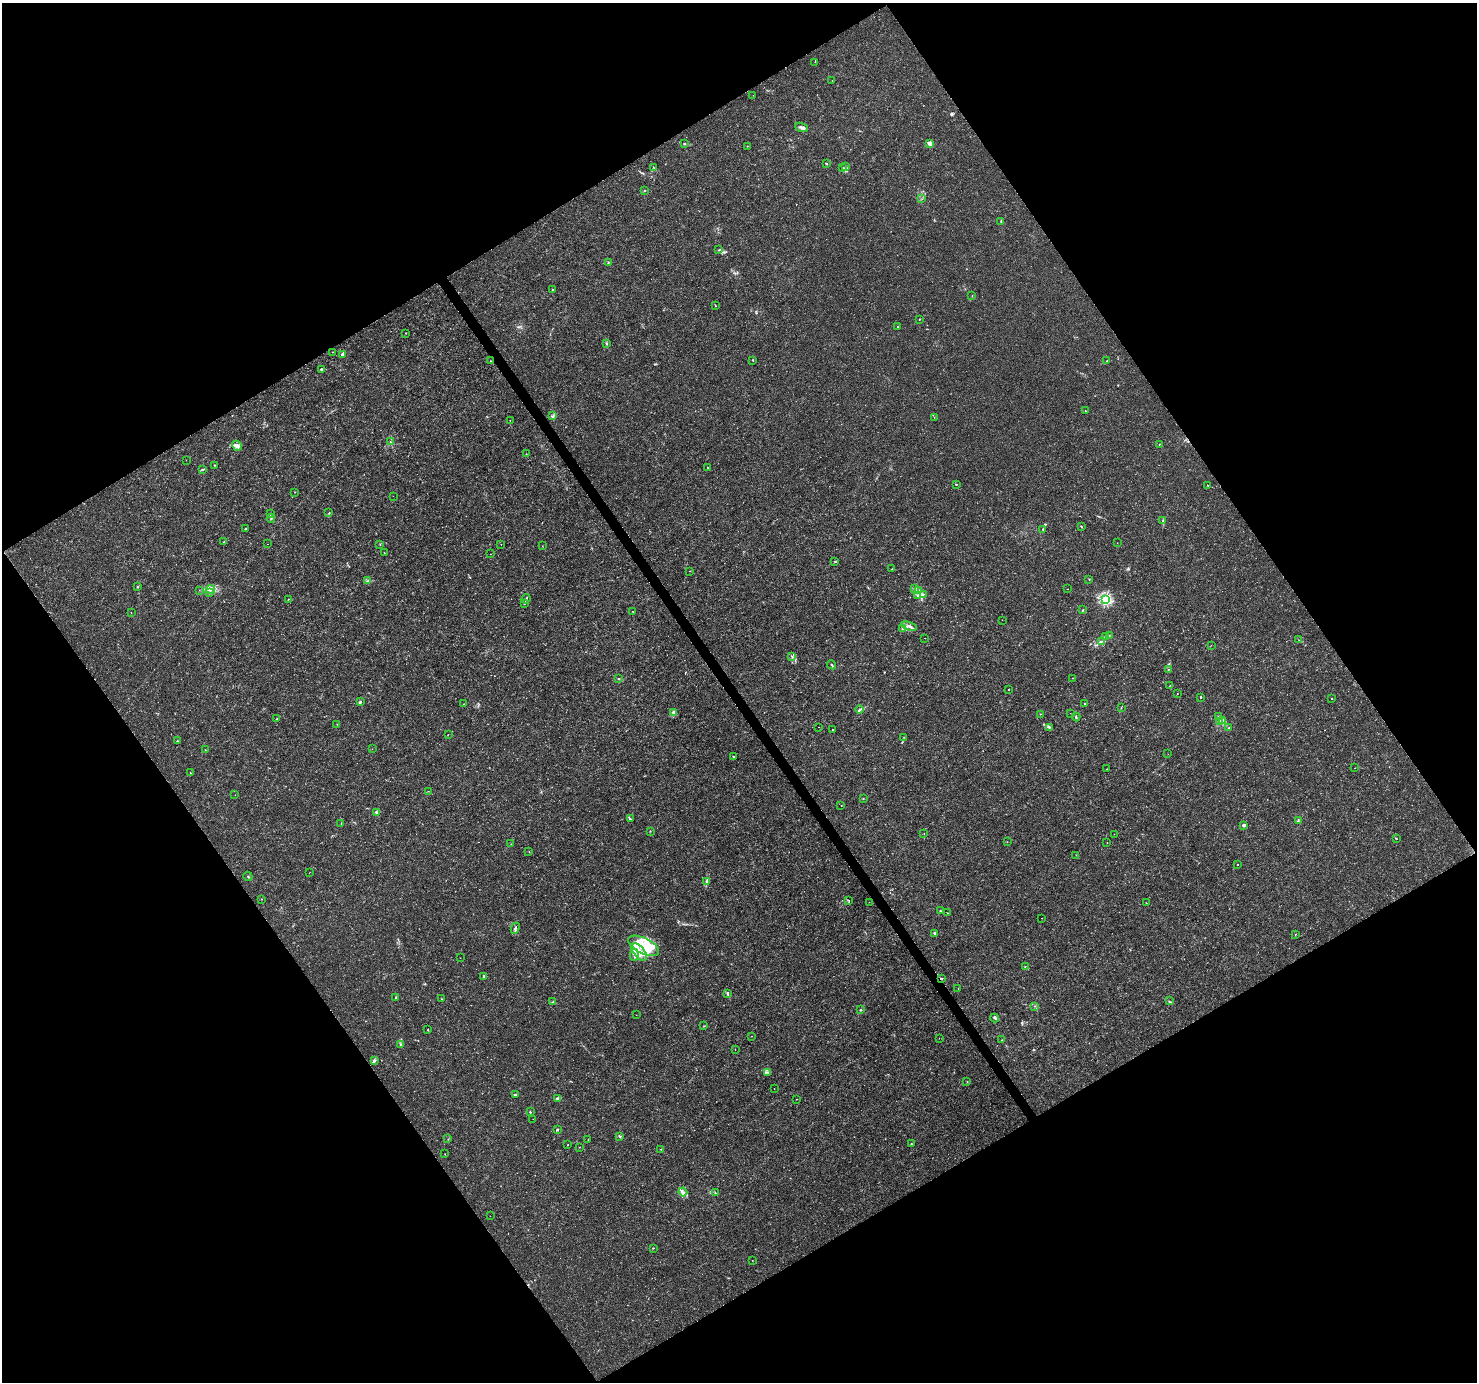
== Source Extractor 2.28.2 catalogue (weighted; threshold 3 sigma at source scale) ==
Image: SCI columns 5-5904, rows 183-5699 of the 5904 x 5819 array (HDU 1 of 3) = the unmasked area's bounding box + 8 px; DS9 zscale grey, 4 x 4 block average (1 PNG px = mean of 4 x 4 image px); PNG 1479 x 1384 px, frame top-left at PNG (2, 3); each listed source drawn as its Kron ellipse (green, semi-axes under 4 px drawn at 4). Shown black and unused: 49% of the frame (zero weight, under 3 of 4 exposures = <1% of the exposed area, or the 3 px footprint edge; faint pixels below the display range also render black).
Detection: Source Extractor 2.28.2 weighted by HDU 2 'WHT'. Background 0.00288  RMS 0.0011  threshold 0.00492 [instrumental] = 3 sigma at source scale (4.5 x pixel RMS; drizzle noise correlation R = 1.50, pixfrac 1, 0.0396/0.0396 arcsec/px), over >= 5 px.
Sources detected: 229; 3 too faint to see at this stretch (4 x 4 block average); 1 cosmic-ray / hot-pixel residue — neither listed nor drawn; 3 coinciding with a brighter row at this scale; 15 inside a brighter listed object's ellipse — not listed separately; the other 207 listed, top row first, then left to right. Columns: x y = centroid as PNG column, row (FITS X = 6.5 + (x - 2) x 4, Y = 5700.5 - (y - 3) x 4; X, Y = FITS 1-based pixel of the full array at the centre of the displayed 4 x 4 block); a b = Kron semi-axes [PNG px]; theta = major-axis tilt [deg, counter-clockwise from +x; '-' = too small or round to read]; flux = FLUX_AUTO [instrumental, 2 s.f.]
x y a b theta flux
815 62 2 2 - 0.27
832 80 2 2 - 0.47
753 95 2 2 - 0.11
801 127 6 3 -19 1.6
684 144 2 2 - 0.57
930 144 4 3 - 2.4
747 146 2 2 - 0.28
826 163 3 2 - 0.49
653 167 2 2 - 0.2
845 167 2 2 - 0.55
843 168 2 2 - 0.34
645 190 2 2 - 0.47
922 199 2 2 - 0.17
1001 222 4 2 - 0.34
718 250 2 2 - 0.21
608 262 2 2 - 0.23
552 289 2 2 - 0.38
972 296 2 2 - 0.18
715 306 2 2 - 0.3
919 319 2 2 - 0.26
898 326 2 2 - 1
405 333 2 2 - 0.25
606 343 2 2 - 0.65
333 352 2 2 - 0.17
342 354 3 2 - 1.8
490 361 2 2 - 0.26
753 361 2 2 - 0.19
1107 361 2 2 - 0.8
321 369 3 2 - 0.71
1085 411 2 2 - 0.18
553 415 3 2 - 0.65
934 417 2 2 - 0.13
510 420 2 2 - 0.18
390 442 2 2 - 0.16
1159 444 2 2 - 0.39
237 446 5 5 - 2.6
526 454 2 2 - 0.16
186 460 2 2 - 0.22
214 465 2 2 - 0.44
708 468 2 2 - 0.31
203 469 3 2 - 0.4
956 484 2 2 - 0.39
1207 485 2 2 - 0.23
294 492 2 2 - 0.28
393 496 2 2 - 0.15
270 513 2 2 - 0.21
329 513 3 2 - 0.45
271 518 4 2 - 1
1163 521 2 2 - 0.41
1081 527 2 2 - 0.28
246 529 3 2 - 0.74
1043 529 3 2 - 0.42
224 541 2 2 - 0.32
1117 543 2 2 - 0.1
268 544 2 2 - 0.2
501 544 2 2 - 0.14
380 545 2 2 - 0.21
542 546 2 2 - 0.2
384 553 2 2 - 0.2
490 554 2 2 - 0.19
835 562 3 2 - 0.51
892 569 2 2 - 0.31
689 571 2 2 - 0.11
1089 579 2 2 - 0.42
368 581 3 2 - 0.64
137 587 2 2 - 0.59
211 589 4 2 - 1.2
914 589 3 2 - 0.58
1067 589 2 2 - 0.23
199 590 2 2 - 0.12
919 590 3 2 - 0.62
209 592 2 2 - 0.31
923 594 2 2 - 0.47
917 596 2 2 - 0.38
288 599 2 2 - 0.26
526 599 5 2 - 0.82
1106 599 2 2 - 89
524 603 2 2 - 0.43
1083 610 3 2 - 0.56
632 611 2 2 - 0.2
131 613 2 2 - 0.11
1002 620 2 2 - 0.2
909 626 8 3 -18 2.4
903 628 3 2 - 1.2
1106 636 2 2 - 0.42
1109 636 2 2 - 0.32
924 638 2 2 - 0.14
1299 640 2 2 - 0.24
1101 641 4 2 - 0.74
1211 645 2 2 - 0.11
792 656 3 2 - 0.77
832 665 5 2 - 0.73
1168 669 3 2 - 0.43
618 678 2 2 - 0.6
1072 678 2 2 - 0.16
1170 685 2 2 - 0.18
1008 689 2 2 - 0.3
1177 694 2 2 - 0.26
1201 697 2 2 - 1.1
1332 698 2 2 - 0.29
360 702 2 2 - 3.5
464 704 2 2 - 0.28
1085 704 3 2 - 0.56
1121 708 2 2 - 0.26
860 709 4 2 - 0.93
674 713 3 2 - 0.61
1070 713 2 2 - 0.17
1040 714 2 2 - 0.2
1219 716 4 2 - 1.3
1076 717 4 2 - 0.59
277 719 3 2 - 0.39
1223 720 4 2 - 0.81
1220 721 4 2 - 0.94
337 724 2 2 - 0.19
819 727 2 2 - 0.14
1049 727 3 2 - 0.5
1229 728 3 2 - 0.42
832 730 2 2 - 0.27
448 734 2 2 - 0.22
904 737 2 2 - 0.13
177 741 2 2 - 0.58
372 749 2 2 - 0.11
205 750 2 2 - 0.2
1168 754 2 2 - 0.24
733 756 2 2 - 0.45
1354 768 2 2 - 0.14
1107 769 2 2 - 0.19
190 773 2 2 - 0.23
428 791 2 2 - 0.14
235 795 2 2 - 0.16
863 798 2 2 - 0.29
841 806 2 2 - 0.17
376 812 3 2 - 0.86
631 819 4 2 - 0.55
1298 821 4 2 - 0.66
341 824 3 2 - 0.25
1244 825 3 3 - 1.7
650 831 2 2 - 0.33
924 833 2 2 - 0.18
1114 834 2 2 - 0.13
1397 839 2 2 - 0.18
1007 842 2 2 - 0.2
1107 843 2 2 - 0.3
511 844 2 2 - 0.11
529 852 2 2 - 0.22
1076 855 2 2 - 0.14
1238 864 2 2 - 0.2
309 873 2 2 - 0.12
248 876 5 2 - 0.56
707 882 3 2 - 0.66
262 899 2 2 - 0.19
849 901 2 2 - 0.22
869 902 2 2 - 0.13
1146 903 2 2 - 0.24
940 911 3 2 - 0.48
947 913 2 2 - 0.21
1041 918 2 2 - 0.17
515 928 6 2 63 1.1
934 933 2 2 - 0.54
1296 934 2 2 - 0.2
644 946 17 8 -27 20
639 952 10 5 -52 8.3
634 955 6 2 89 1.8
460 958 2 2 - 0.14
1025 966 2 2 - 0.22
483 976 3 2 - 0.94
941 978 3 2 - 0.52
958 988 2 2 - 0.16
728 994 3 2 - 0.71
396 998 2 2 - 0.67
441 999 2 2 - 0.35
1169 1001 2 2 - 0.3
552 1002 3 2 - 0.35
1034 1006 2 2 - 0.22
861 1010 2 2 - 0.49
636 1015 2 2 - 0.17
995 1018 4 2 - 1.3
704 1026 2 2 - 0.3
428 1030 2 2 - 0.3
752 1036 2 2 - 0.11
939 1038 2 2 - 0.087
1001 1040 2 2 - 0.18
400 1045 2 2 - 0.32
735 1049 2 2 - 0.11
374 1060 3 3 - 0.85
767 1072 2 2 - 0.43
967 1082 2 2 - 0.2
774 1088 2 2 - 0.19
516 1095 4 2 - 0.93
557 1098 4 2 - 0.86
796 1099 2 2 - 0.19
530 1112 2 2 - 0.61
533 1119 2 2 - 0.22
558 1130 3 2 - 0.51
619 1136 4 2 - 0.71
448 1139 2 2 - 0.21
588 1140 2 2 - 0.12
911 1144 2 2 - 0.39
568 1145 2 2 - 0.31
579 1147 2 2 - 0.27
661 1149 2 2 - 0.45
445 1154 2 2 - 0.15
683 1192 4 2 - 1.3
715 1193 4 2 - 0.55
490 1216 2 2 - 0.15
653 1248 2 2 - 0.33
752 1260 2 2 - 0.16
Overlapping masked pixels (flux is a lower limit): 1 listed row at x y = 941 978
Diffuse or blended objects may show on this block-average render without a row.